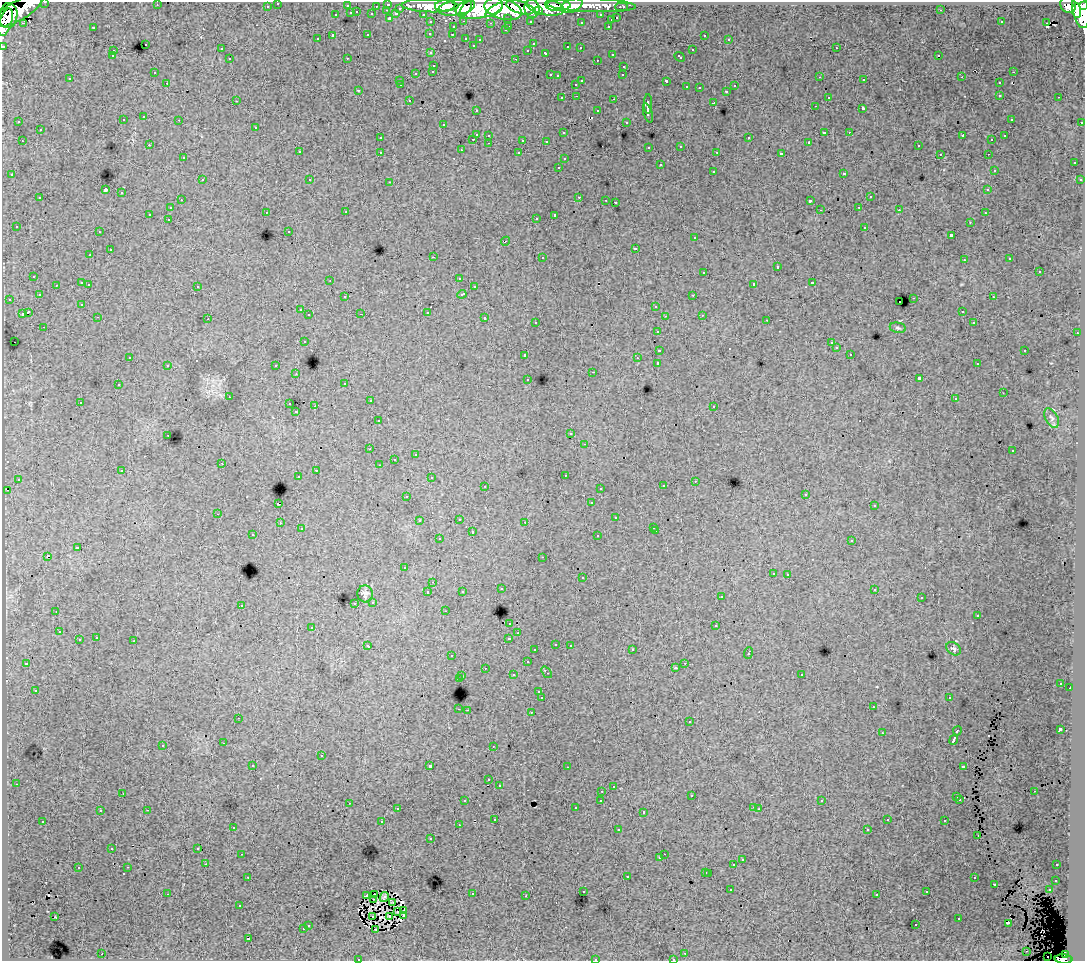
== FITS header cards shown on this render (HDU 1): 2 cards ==
NAXIS1  =                 1083
NAXIS2  =                  959

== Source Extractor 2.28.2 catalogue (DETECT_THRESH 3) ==
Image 1083 x 959 px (HDU 1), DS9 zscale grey, 1 PNG px = 1 image px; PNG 1087 x 963 px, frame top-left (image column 1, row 959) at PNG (2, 2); each listed source drawn as its Kron ellipse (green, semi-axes under 4 px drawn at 4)
Background 83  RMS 0.81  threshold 2.43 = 3 sigma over >= 5 px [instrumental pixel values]
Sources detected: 489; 6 with non-positive FLUX_AUTO (blend fragments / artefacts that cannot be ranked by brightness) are neither listed nor drawn; the other 483 listed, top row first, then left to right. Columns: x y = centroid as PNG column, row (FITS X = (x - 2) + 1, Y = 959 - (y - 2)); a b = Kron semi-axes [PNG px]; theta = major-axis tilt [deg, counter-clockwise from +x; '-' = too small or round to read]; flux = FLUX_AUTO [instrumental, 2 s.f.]
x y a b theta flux
45 2 3 2 - 2400
278 3 3 3 - 1700
388 4 3 3 - 4000
157 5 2 2 - 45
445 5 10 6 8 100000
590 5 45 7 -2 73000
1068 5 8 7 - 67000
267 6 3 3 - 940
347 6 3 3 - 460
376 6 3 2 - 760
430 6 28 6 -1 180000
558 6 12 5 1 100000
571 6 11 6 22 61000
1084 6 4 3 - 35000
457 7 18 7 10 200000
520 7 14 6 -16 190000
545 7 19 8 -12 200000
622 7 6 3 0 2300
400 8 3 3 - 580
466 8 9 4 55 71000
479 8 24 10 10 410000
532 8 9 7 -80 130000
503 9 19 10 -15 440000
387 10 3 2 - 150
494 10 10 4 35 82000
941 10 3 2 - 84
1081 10 18 8 -80 320000
17 11 28 9 29 240000
538 11 4 3 - 44000
1076 11 7 4 -86 110000
357 12 3 2 - 260
351 13 3 3 - 580
372 14 3 3 - 870
396 14 4 3 - 470
423 14 3 2 - 1400
8 15 13 9 82 180000
336 15 3 3 - 330
601 15 3 3 - 1000
389 18 3 3 - 890
508 18 3 3 - 830
617 18 3 3 - 380
611 20 3 3 - 220
464 21 3 2 - 440
530 21 3 3 - 1000
6 22 14 6 73 150000
431 22 3 3 - 1200
581 22 3 3 - 160
1001 22 3 2 - 37
1046 22 3 2 - 64
23 23 3 2 - 210
491 23 3 2 - 57
509 26 3 2 - 250
608 26 3 2 - 230
93 27 3 3 - 590
453 27 3 3 - 240
505 30 3 2 - 160
430 33 3 3 - 190
368 35 3 3 - 340
452 35 3 2 - 160
704 35 3 3 - 280
333 36 3 3 - 1000
466 38 3 3 - 250
317 39 3 3 - 140
729 39 3 3 - 110
480 40 3 3 - 130
145 44 3 3 - 290
533 44 3 2 - 75
473 45 3 2 - 80
3 46 3 3 - 3300
568 47 3 3 - 130
580 48 3 2 - 110
836 48 3 2 - 270
221 49 3 3 - 130
528 50 3 3 - 130
692 50 3 3 - 320
113 51 3 2 - 130
431 53 3 3 - 220
546 53 3 3 - 310
612 54 3 2 - 220
939 55 3 2 - 110
112 56 3 2 - 88
680 57 6 3 -42 360
347 58 2 2 - 37
230 59 3 3 - 170
516 59 3 2 - 270
597 60 3 2 - 100
434 65 3 3 - 210
624 66 3 3 - 290
433 71 3 3 - 240
154 72 3 2 - 66
1013 72 3 2 - 190
416 73 3 3 - 400
550 75 3 2 - 280
623 75 3 2 - 66
557 76 3 3 - 96
820 77 2 2 - 190
962 77 2 2 - 37
70 79 3 3 - 150
864 80 3 2 - 140
400 81 3 3 - 120
582 81 3 2 - 430
666 81 4 3 - 790
167 83 3 2 - 100
999 83 3 3 - 240
576 84 3 3 - 120
401 85 2 2 - 58
734 86 3 3 - 190
686 87 3 3 - 140
699 88 2 2 - 60
358 90 3 3 - 81
727 91 3 3 - 210
1000 95 3 3 - 220
577 96 3 2 - 170
828 97 3 3 - 170
1059 97 3 2 - 120
562 98 3 3 - 210
614 99 3 2 - 410
409 100 3 2 - 230
236 101 3 2 - 53
714 103 3 3 - 770
648 104 10 3 -89 2500
815 106 3 2 - 66
863 108 3 3 - 1100
476 110 3 2 - 130
598 111 3 3 - 210
648 113 10 3 -73 1400
144 117 3 3 - 290
1011 119 3 3 - 97
123 120 3 3 - 180
179 120 3 2 - 170
19 122 3 3 - 160
626 122 3 3 - 220
1082 122 3 3 - 680
443 125 4 2 - 61
256 127 3 3 - 170
40 130 3 3 - 300
824 132 4 3 - 600
849 132 3 2 - 80
563 133 3 3 - 210
476 134 3 3 - 730
489 135 3 3 - 210
963 136 4 2 - 450
1005 136 3 3 - 140
380 138 3 3 - 160
749 138 3 3 - 260
473 139 3 2 - 260
523 140 3 3 - 550
992 140 3 3 - 91
22 141 3 2 - 260
546 141 3 3 - 110
809 142 3 3 - 66
489 143 3 2 - 200
149 145 3 2 - 200
681 146 3 3 - 150
918 146 3 2 - 190
649 147 3 3 - 200
461 150 3 2 - 55
299 152 3 3 - 300
380 152 3 3 - 220
717 152 3 2 - 67
519 153 3 3 - 130
781 154 4 3 - 1200
940 154 3 2 - 82
988 154 2 2 - 45
183 158 3 3 - 160
564 159 3 3 - 200
1074 163 3 3 - 160
660 165 3 3 - 370
559 167 3 2 - 280
994 170 3 3 - 130
713 171 3 3 - 270
843 173 3 3 - 360
12 175 3 3 - 230
202 180 3 2 - 220
310 180 3 3 - 260
1080 180 3 3 - 190
390 182 3 2 - 220
105 190 4 3 - 5300
988 190 3 3 - 130
122 193 3 3 - 320
579 197 3 2 - 380
870 197 3 3 - 370
40 198 3 3 - 330
181 200 2 2 - 160
606 200 3 2 - 47
810 201 3 3 - 1000
615 202 3 3 - 700
859 207 3 2 - 74
170 208 3 3 - 170
820 210 2 2 - 38
899 210 3 3 - 83
266 212 3 2 - 160
346 212 3 2 - 160
985 213 3 2 - 120
149 214 3 3 - 860
555 215 4 3 - 1500
536 218 3 2 - 120
168 219 3 2 - 150
970 222 3 2 - 100
16 226 3 3 - 120
865 227 3 3 - 310
289 231 3 3 - 170
99 232 3 2 - 200
951 235 3 3 - 980
695 238 3 3 - 150
506 241 4 3 - 79
635 248 3 3 - 450
110 250 3 3 - 430
90 255 3 2 - 170
433 257 3 2 - 630
542 257 3 3 - 310
1010 259 3 3 - 130
964 260 3 2 - 110
777 267 3 3 - 620
1039 271 3 3 - 390
704 272 3 3 - 320
34 276 3 3 - 130
459 278 3 3 - 220
330 280 3 2 - 79
82 283 3 3 - 370
812 283 3 3 - 380
89 284 3 2 - 150
754 284 4 3 - 1500
56 285 3 2 - 140
197 286 3 3 - 320
474 287 3 2 - 100
462 294 4 3 - 440
39 295 3 3 - 180
693 295 3 2 - 150
345 297 3 2 - 98
993 297 3 2 - 140
914 298 3 2 - 390
9 299 3 2 - 200
899 302 2 2 - 66
82 304 3 3 - 120
656 306 3 3 - 330
300 310 3 3 - 200
962 311 3 2 - 130
28 312 4 3 - 920
427 312 3 3 - 450
22 314 3 3 - 720
361 314 2 2 - 39
309 315 3 3 - 250
702 315 3 2 - 110
665 316 3 2 - 110
98 317 3 2 - 200
485 318 3 3 - 470
208 319 3 2 - 60
767 320 3 2 - 110
536 322 3 3 - 130
974 323 3 3 - 130
44 327 3 2 - 120
898 328 8 5 -11 110
658 331 3 3 - 250
1077 333 3 2 - 120
304 341 3 3 - 180
14 342 2 2 - 39
831 343 3 3 - 110
836 348 3 3 - 150
659 350 4 3 - 930
1025 350 3 2 - 290
850 354 3 2 - 160
525 355 3 3 - 360
130 357 3 2 - 91
637 358 3 2 - 80
658 363 3 3 - 2000
977 364 3 2 - 76
168 365 3 3 - 340
276 366 3 3 - 350
593 372 3 2 - 530
296 374 3 2 - 46
919 378 4 3 - 1600
528 379 3 2 - 92
345 383 3 3 - 110
118 385 3 2 - 150
1003 393 3 2 - 52
229 397 2 2 - 41
955 399 3 3 - 99
370 401 3 2 - 190
80 402 3 2 - 220
290 404 3 2 - 360
315 406 2 2 - 310
714 406 3 2 - 140
296 412 3 3 - 160
1052 418 10 6 -62 180
378 421 3 3 - 140
571 434 3 3 - 220
168 435 3 2 - 130
585 444 3 2 - 100
370 449 3 2 - 84
1012 451 3 3 - 140
415 455 4 2 - 37
394 459 2 2 - 37
222 463 3 2 - 95
379 465 3 2 - 94
316 470 3 2 - 240
122 471 3 3 - 270
565 475 2 2 - 51
298 476 2 2 - 95
431 478 3 2 - 91
18 479 3 3 - 140
695 481 3 2 - 150
485 486 3 2 - 250
663 486 3 3 - 190
600 488 3 2 - 110
7 490 2 2 - 24
806 494 3 3 - 150
407 496 3 2 - 53
591 503 3 3 - 120
278 504 3 3 - 710
874 506 3 3 - 120
218 514 3 2 - 140
616 518 3 3 - 280
459 519 3 2 - 200
419 521 3 3 - 130
525 522 3 2 - 120
280 523 3 3 - 140
654 527 3 2 - 85
301 529 3 3 - 120
656 531 3 2 - 170
472 532 3 3 - 490
253 535 3 2 - 140
598 536 3 3 - 300
439 539 3 3 - 210
852 541 3 3 - 110
77 548 4 3 - 590
48 556 4 3 - 790
542 557 3 2 - 90
405 568 3 3 - 88
773 573 3 3 - 190
788 574 3 3 - 330
582 578 3 3 - 240
433 582 3 2 - 110
501 589 3 3 - 210
874 589 3 3 - 200
462 591 3 3 - 93
428 592 3 3 - 310
365 594 8 7 - 190
721 597 3 3 - 190
921 598 2 2 - 41
373 602 3 3 - 110
355 603 3 2 - 190
241 605 3 3 - 250
56 611 2 2 - 30
445 611 3 2 - 140
978 615 3 3 - 170
510 623 3 3 - 150
716 626 3 3 - 490
312 627 3 3 - 160
59 632 3 2 - 150
518 633 3 2 - 55
96 638 3 2 - 180
509 638 4 3 - 460
79 640 3 3 - 410
134 641 3 2 - 320
556 644 3 2 - 140
570 645 3 2 - 200
368 646 4 3 - 270
953 649 8 6 -37 130
535 650 3 2 - 76
632 650 3 2 - 200
748 653 6 3 70 560
452 656 3 2 - 140
527 662 3 3 - 280
26 663 3 3 - 120
685 663 3 2 - 97
485 668 3 2 - 99
675 668 3 3 - 120
546 672 6 3 -53 570
801 674 3 3 - 230
513 675 3 3 - 250
462 676 3 2 - 170
459 679 4 3 - 780
1061 683 3 2 - 43
1070 688 2 2 - 220
35 690 3 3 - 110
539 692 3 3 - 130
542 698 3 3 - 1200
949 698 3 2 - 110
873 707 3 2 - 86
459 709 3 2 - 260
467 710 3 2 - 310
531 712 3 2 - 290
238 718 2 2 - 38
689 722 3 3 - 230
1060 729 3 3 - 1200
957 731 5 3 - 860
882 733 3 2 - 73
954 740 5 3 - 1800
224 743 3 2 - 170
163 745 3 3 - 220
493 746 2 2 - 29
321 756 3 3 - 430
253 765 3 3 - 200
429 766 3 3 - 2400
963 766 4 3 - 370
567 767 2 2 - 30
489 780 3 2 - 63
16 784 3 2 - 130
499 785 3 3 - 140
613 787 3 2 - 58
602 791 3 2 - 100
1034 791 3 2 - 120
123 793 2 2 - 35
692 796 3 2 - 91
957 797 3 3 - 140
960 799 3 3 - 170
601 800 3 3 - 200
465 801 3 3 - 250
822 801 3 2 - 43
349 803 3 2 - 190
753 807 3 2 - 150
576 808 3 3 - 170
397 809 3 3 - 200
759 809 3 2 - 54
147 810 3 2 - 290
100 811 3 3 - 160
644 812 3 3 - 210
495 819 3 3 - 160
887 820 3 3 - 120
43 821 3 2 - 110
945 821 3 3 - 290
382 822 3 3 - 620
459 825 2 2 - 33
233 827 3 3 - 140
867 829 3 3 - 180
618 830 3 2 - 200
978 835 3 2 - 82
431 839 3 3 - 230
198 848 3 2 - 84
112 849 3 2 - 98
242 854 3 2 - 200
664 854 2 2 - 160
660 858 3 3 - 210
742 860 3 3 - 280
206 864 2 2 - 110
734 865 3 3 - 760
1057 865 3 2 - 120
128 867 3 2 - 170
78 868 3 3 - 250
706 872 3 3 - 290
709 873 3 3 - 330
627 876 3 3 - 330
248 877 3 2 - 190
974 878 3 3 - 320
1056 880 3 3 - 170
995 884 3 3 - 370
731 890 3 2 - 160
1049 890 3 2 - 180
583 891 3 3 - 100
927 892 3 3 - 170
167 894 3 2 - 600
472 894 3 2 - 290
877 894 3 3 - 71
374 895 3 2 - 85
367 896 4 3 - 59
526 896 3 2 - 100
384 897 5 3 - 110
373 899 3 2 - 90
393 903 3 2 - 35
240 906 3 3 - 130
404 911 4 2 - 76
398 912 4 2 - 130
403 915 3 2 - 57
373 916 3 2 - 62
390 916 3 3 - 75
55 917 3 2 - 76
959 919 3 3 - 320
1008 923 3 3 - 11
308 925 3 3 - 210
916 925 3 2 - 140
303 929 3 3 - 330
376 929 3 2 - 71
248 939 3 3 - 720
1027 951 3 2 - 56
685 953 3 2 - 160
102 954 3 2 - 280
1065 955 4 3 - 27000
1048 956 2 2 - 230
359 959 3 2 - 89
595 959 3 3 - 330
673 959 3 2 - 110
1063 959 9 4 -3 56000
At the frame edge (FLAGS 8, measured only in part): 8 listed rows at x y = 45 2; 278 3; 1084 6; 3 46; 359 959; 595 959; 673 959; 1063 959
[6 non-positive-flux detections neither listed nor drawn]